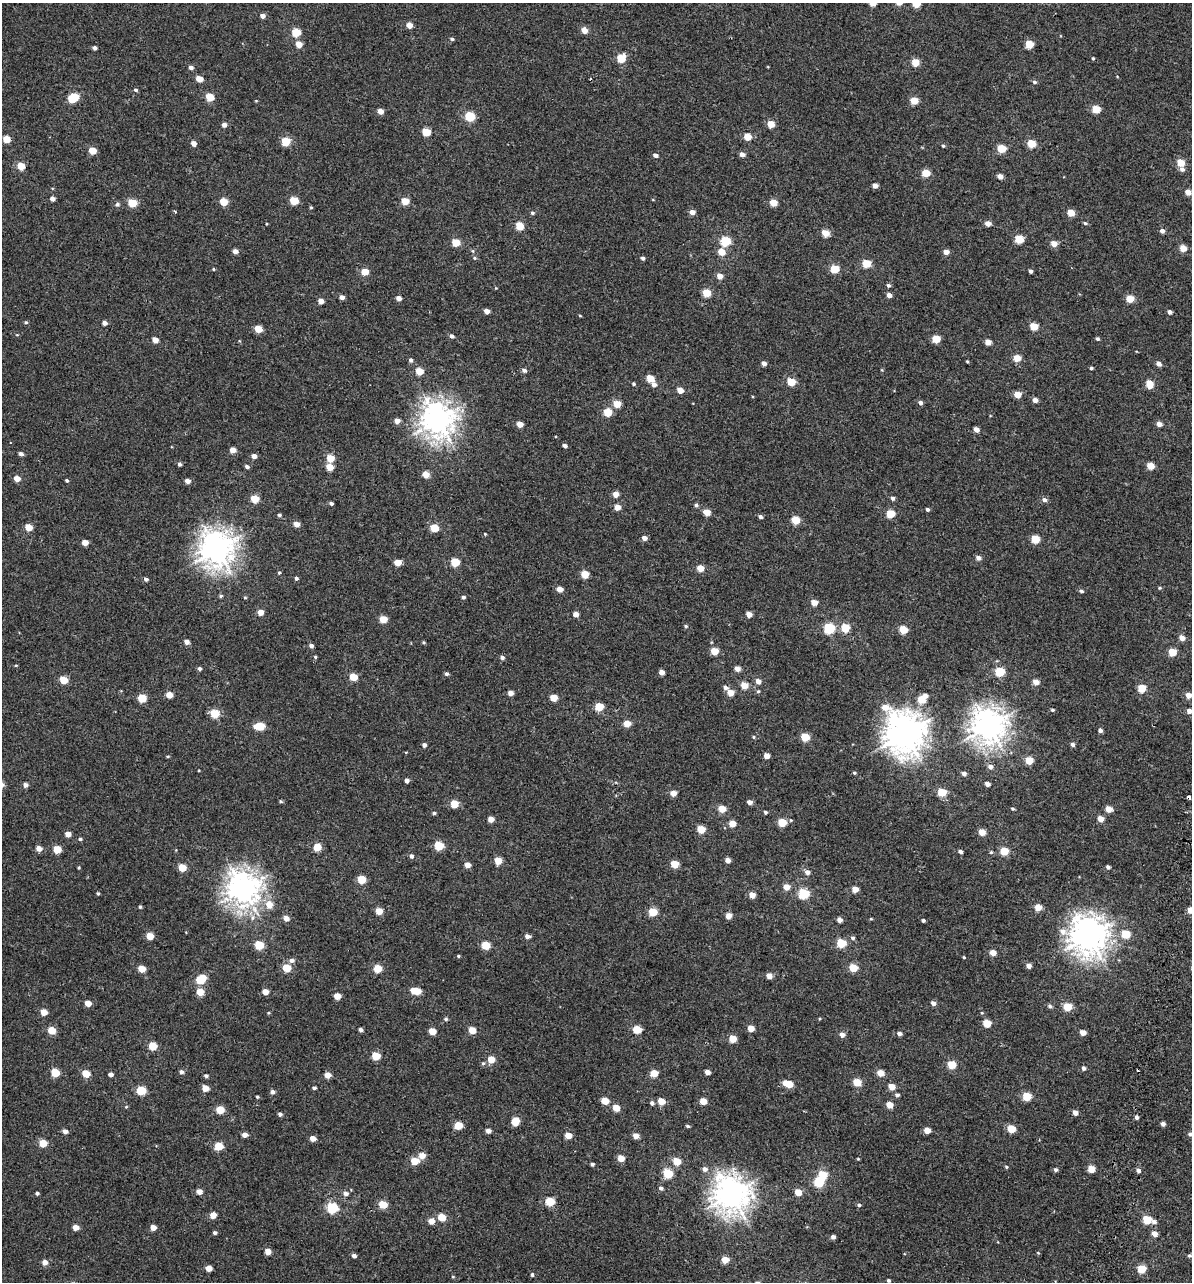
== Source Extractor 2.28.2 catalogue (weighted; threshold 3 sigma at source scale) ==
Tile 6 of 4 x 4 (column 2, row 2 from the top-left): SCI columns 1590-2779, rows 2721-4000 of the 5614 x 5431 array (HDU 1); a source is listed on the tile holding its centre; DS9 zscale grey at full resolution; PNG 1194 x 1284 px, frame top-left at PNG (2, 3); no overlay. Shown black and unused: <1% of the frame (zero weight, under 2 of 3 exposures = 11% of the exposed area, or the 3 px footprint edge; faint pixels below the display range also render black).
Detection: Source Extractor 2.28.2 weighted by HDU 2 'WHT'; one run over the whole footprint, this tile lists its part. Background -4.53e-05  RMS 0.0051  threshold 0.0228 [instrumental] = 3 sigma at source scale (4.5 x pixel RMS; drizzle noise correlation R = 1.50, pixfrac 1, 0.0396/0.0396 arcsec/px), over >= 5 px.
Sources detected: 422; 3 inside a brighter object's white glare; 2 cosmic-ray / hot-pixel residue — not listed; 1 inside a brighter listed object's ellipse — not listed separately; the other 416 listed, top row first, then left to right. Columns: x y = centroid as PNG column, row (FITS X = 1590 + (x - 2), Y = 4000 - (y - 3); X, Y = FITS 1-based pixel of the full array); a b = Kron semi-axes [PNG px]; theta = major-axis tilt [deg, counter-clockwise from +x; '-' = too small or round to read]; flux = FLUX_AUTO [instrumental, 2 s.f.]
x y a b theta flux
873 3 5 4 - 4.4
916 3 5 5 - 11
263 16 5 4 - 2.4
409 25 5 4 - 4.4
584 30 5 5 - 5.1
296 32 5 5 - 14
452 39 5 4 - 0.83
299 44 5 5 - 5.2
1029 44 5 5 - 11
95 48 4 4 - 1.3
621 58 6 5 - 14
1093 58 4 3 - 0.53
915 62 5 5 - 9.9
191 67 4 4 - 1.9
1117 76 4 3 - 0.3
199 79 5 4 - 5.6
1034 82 5 5 - 0.95
135 90 4 4 - 0.94
75 97 5 5 - 12
210 97 5 5 - 11
914 101 5 5 - 9.9
1096 109 5 5 - 12
380 111 4 4 - 3.9
470 116 5 5 - 24
771 124 5 4 - 8.5
224 125 4 4 - 2.4
426 132 5 5 - 14
748 137 5 5 - 8.1
6 139 5 4 - 8.6
286 141 5 5 - 15
194 143 5 4 - 2.9
1031 143 5 5 - 13
943 146 4 4 - 0.59
1001 149 5 5 - 14
92 151 5 4 - 8.3
742 154 5 5 - 2.3
655 155 4 4 - 1.9
1181 163 5 4 - 9.2
21 166 5 5 - 9
1182 169 6 6 - 1.6
926 173 5 4 - 11
1000 176 4 4 - 3.3
875 186 4 4 - 2.6
1188 192 5 4 - 4.1
52 199 4 4 - 2.6
294 201 5 5 - 13
405 201 5 4 - 8.6
224 202 5 5 - 11
132 203 5 5 - 14
774 203 5 4 - 7.9
117 204 6 5 - 1.1
311 208 5 3 - 0.43
692 212 5 4 - 3.6
532 213 5 4 - 0.82
1071 213 5 4 - 8.2
988 223 5 4 - 3.3
1085 223 5 4 - 0.69
266 224 4 2 - 0.33
520 226 5 5 - 12
1162 231 4 4 - 1.9
825 233 5 4 - 8.4
1019 239 5 5 - 14
725 241 5 5 - 24
456 242 5 5 - 11
1054 244 5 4 - 5.2
1183 248 5 4 - 7.6
235 251 4 4 - 2.7
721 252 5 4 - 8.1
946 252 4 4 - 3.1
474 258 6 4 -22 0.7
643 258 4 4 - 1.2
866 263 5 5 - 15
213 269 4 3 - 0.52
834 269 5 5 - 15
1030 271 4 3 - 1.2
365 272 5 5 - 7.1
720 276 5 4 - 4.3
888 285 5 4 - 1
707 293 5 5 - 13
889 295 4 4 - 2.6
342 297 4 4 - 2.2
398 298 4 4 - 3
1130 299 5 4 - 9.1
321 301 5 4 - 3
487 311 4 4 - 3.3
1170 312 4 4 - 1.9
580 315 4 3 - 0.42
26 322 5 4 - 0.68
104 323 4 4 - 2.3
1034 326 5 5 - 10
258 329 5 4 - 8.8
452 336 5 4 - 1.5
936 339 5 5 - 11
1097 339 4 4 - 0.86
155 340 4 4 - 4.5
988 342 4 4 - 4.6
1017 358 5 5 - 7.8
411 360 5 5 - 1.2
967 361 3 3 - 0.47
764 363 4 4 - 2.2
1159 364 5 4 - 2.9
1091 368 4 3 - 0.69
524 370 5 4 - 1.7
419 371 5 5 - 9.5
650 378 5 4 - 9.6
791 382 5 4 - 13
634 384 4 4 - 0.71
654 384 5 5 - 2.2
1150 384 6 5 - 9.3
680 390 5 4 - 5.5
1017 395 5 4 - 7.1
1035 400 5 4 - 2.5
920 403 5 4 - 1.5
617 404 5 4 - 9.2
608 412 5 5 - 12
438 420 11 11 - 460
397 421 5 4 - 3
520 424 5 4 - 4.8
1159 424 4 4 - 3
976 429 4 4 - 2.9
565 446 4 3 - 1.6
233 450 4 4 - 4.1
21 454 5 4 - 1.6
254 456 4 4 - 2.7
330 458 5 5 - 8.7
179 464 4 4 - 1.2
1150 466 5 4 - 7.9
247 467 5 4 - 1.2
330 467 5 4 - 7.7
426 475 5 4 - 6.4
17 478 5 4 - 4.4
67 481 4 3 - 0.72
187 481 5 4 - 3
616 494 4 4 - 4.5
892 498 5 4 - 1.3
255 499 5 5 - 12
1044 500 6 5 - 1.8
331 503 4 4 - 0.95
696 505 5 4 - 1
617 507 4 4 - 5.3
927 509 4 4 - 0.96
707 512 5 4 - 6.4
890 514 5 5 - 14
279 515 5 4 - 0.73
760 517 5 4 - 1.2
795 520 5 5 - 13
296 524 5 4 - 3.8
29 527 5 4 - 7.9
434 528 5 5 - 12
485 534 3 3 - 0.38
644 538 4 4 - 2.9
1035 539 5 5 - 13
85 542 5 4 - 4.7
217 549 12 11 - 500
978 558 5 4 - 2.5
455 562 5 5 - 12
398 563 5 4 - 6.5
700 568 5 4 - 7.4
279 573 4 4 - 0.62
585 574 5 5 - 11
296 578 4 4 - 0.9
146 579 4 4 - 1.2
1160 588 5 4 - 0.58
560 589 5 4 - 4.5
1081 591 5 4 - 1
221 596 4 4 - 0.71
245 597 5 3 - 0.43
463 597 4 4 - 1
814 602 5 4 - 5.1
261 612 4 4 - 4.8
576 614 4 4 - 3.8
749 614 4 4 - 4
383 619 5 4 - 9.8
686 626 5 4 - 0.69
829 628 6 5 - 31
845 628 5 5 - 14
903 630 5 5 - 14
1182 638 5 4 - 3.9
187 642 5 4 - 2.6
424 642 5 3 - 0.52
311 646 4 4 - 1.7
714 651 5 5 - 10
1172 652 5 5 - 12
315 657 4 4 - 0.6
502 657 5 4 - 1.4
16 665 5 3 - 0.4
199 669 5 4 - 1.2
737 669 5 5 - 3.1
662 672 4 4 - 3.2
1000 672 5 5 - 21
447 674 5 4 - 1.1
353 677 5 4 - 11
63 680 5 4 - 11
758 681 5 4 - 3.2
1036 682 5 4 - 4.8
744 685 5 5 - 7.6
725 687 6 5 - 1.5
1142 688 5 5 - 12
758 691 5 4 - 0.64
510 693 4 4 - 3.1
730 693 5 5 - 5.5
169 695 5 4 - 5.7
925 695 5 4 - 1.6
1188 695 4 4 - 4.2
142 698 5 5 - 13
554 698 5 4 - 7.9
921 699 5 5 - 11
599 707 5 5 - 15
1052 710 5 4 - 0.68
1189 711 4 4 - 2.8
215 714 5 5 - 14
627 724 5 4 - 7.3
260 726 7 5 0 16
988 726 11 11 - 480
1100 731 4 4 - 1.6
905 733 17 13 -64 680
754 737 5 4 - 0.55
805 737 5 5 - 13
424 745 4 4 - 1.6
1073 745 5 4 - 1.5
406 752 4 3 - 0.36
168 756 5 3 - 0.49
767 756 4 4 - 4.1
1029 760 5 5 - 9.9
990 767 5 5 - 2.2
854 773 4 3 - 0.6
964 774 5 4 - 1.8
407 780 4 4 - 2
987 784 4 4 - 2.7
25 785 5 4 - 2
942 792 5 5 - 14
673 793 4 4 - 4.8
281 801 5 4 - 0.65
750 802 4 4 - 2.4
454 804 5 5 - 11
722 809 5 4 - 8.7
1013 809 4 4 - 0.68
1109 809 5 4 - 5.5
765 812 4 4 - 0.71
434 813 5 3 - 0.76
491 819 4 4 - 4.6
1100 819 5 4 - 4.7
782 822 5 5 - 14
732 823 5 4 - 6.7
701 829 5 5 - 11
982 832 5 4 - 6.6
68 834 4 4 - 3.8
80 839 4 4 - 0.67
439 846 5 5 - 18
317 847 5 5 - 9.6
39 848 5 4 - 3.3
57 849 5 5 - 10
1004 851 5 5 - 14
961 852 4 4 - 1.5
991 852 4 3 - 0.49
411 856 5 4 - 1.2
728 860 4 4 - 3.3
498 861 5 4 - 9.8
675 864 5 5 - 11
467 865 4 4 - 4.1
1108 867 4 4 - 1.3
79 868 5 3 - 0.44
182 868 5 5 - 11
807 872 5 5 - 2.5
361 879 5 5 - 14
786 887 5 5 - 5
243 889 11 10 - 460
855 889 5 4 - 5.4
98 893 4 3 - 0.64
804 894 5 5 - 34
752 895 5 4 - 5.2
269 905 8 7 - 5.3
140 907 4 3 - 0.66
1038 907 5 4 - 7.1
1190 910 5 5 - 4.7
379 911 5 4 - 7.8
653 912 5 5 - 15
728 916 4 4 - 4.5
286 918 5 4 - 3.7
871 919 5 3 - 0.4
839 920 4 4 - 2.7
923 920 4 3 - 0.84
1126 934 5 5 - 15
150 936 5 5 - 8.5
527 936 5 5 - 1.9
1088 936 13 11 -4 530
853 938 5 5 - 0.98
841 943 5 5 - 16
259 945 5 5 - 16
486 945 5 5 - 15
993 952 5 4 - 4.8
458 956 4 3 - 0.56
964 957 4 3 - 0.47
292 960 6 5 - 1.7
1029 966 4 4 - 2.6
287 968 5 5 - 13
378 968 5 5 - 12
853 968 5 5 - 11
142 969 5 4 - 9.1
769 976 4 4 - 4.9
201 979 7 5 44 18
418 991 5 5 - 6.6
200 992 5 5 - 7.8
265 992 5 4 - 4.7
337 996 5 4 - 6.9
88 1003 5 4 - 5.3
933 1003 5 4 - 2
1050 1006 5 4 - 1.1
1067 1007 5 5 - 14
44 1012 5 4 - 6
446 1019 5 5 - 0.76
987 1023 5 5 - 12
751 1028 5 4 - 5.4
637 1029 5 5 - 14
52 1030 5 5 - 10
361 1030 4 4 - 1.4
472 1030 5 4 - 8.9
432 1031 5 4 - 8.5
1083 1032 5 4 - 3.9
899 1034 5 4 - 1.6
842 1035 5 4 - 2.8
733 1039 5 5 - 9.4
153 1046 5 5 - 14
376 1056 5 5 - 12
491 1059 5 4 - 8.7
483 1063 6 5 - 0.8
952 1065 5 5 - 14
1084 1068 4 4 - 1.4
181 1072 5 5 - 1.4
707 1072 4 4 - 3.3
55 1073 5 5 - 15
654 1073 5 5 - 9.2
880 1073 5 5 - 6
86 1074 5 5 - 9
111 1074 4 4 - 2.5
328 1075 5 4 - 5.1
206 1076 5 4 - 1
857 1082 5 5 - 11
788 1084 8 4 -16 11
892 1087 5 4 - 6.2
205 1088 5 4 - 5.5
314 1088 4 4 - 0.99
141 1090 5 5 - 20
272 1092 5 5 - 1.5
897 1095 5 4 - 1.3
257 1097 4 3 - 0.58
1027 1097 5 5 - 14
605 1101 5 4 - 8.2
661 1101 5 4 - 8.2
703 1101 5 4 - 6.7
652 1103 5 4 - 1.5
889 1105 5 4 - 7.3
126 1107 4 3 - 0.42
616 1108 5 4 - 7.9
220 1110 5 5 - 10
1075 1113 4 4 - 3.8
280 1114 5 4 - 1.2
1136 1117 4 3 - 1.4
515 1121 6 5 - 12
1163 1124 5 4 - 1.5
458 1125 5 5 - 13
688 1126 4 3 - 0.77
1011 1129 5 5 - 12
927 1130 5 4 - 5.4
65 1131 5 4 - 2.3
488 1131 4 4 - 2.6
1190 1134 5 4 - 1.1
245 1135 4 4 - 2.9
568 1135 5 4 - 6.6
636 1136 4 4 - 4.9
313 1138 4 4 - 4.1
43 1143 5 5 - 11
219 1146 5 5 - 15
422 1155 5 5 - 5.5
621 1158 5 4 - 7.4
858 1159 4 3 - 0.41
415 1161 5 5 - 11
677 1161 5 4 - 11
592 1164 4 3 - 0.99
1006 1167 4 3 - 0.6
705 1169 6 5 - 2.1
1091 1169 5 4 - 9.9
1056 1170 5 5 - 1.1
1138 1170 5 4 - 1.4
668 1173 5 5 - 21
819 1182 5 5 - 25
661 1188 5 4 - 1.2
199 1192 5 4 - 4
798 1192 5 4 - 7.7
37 1193 4 3 - 0.93
346 1193 6 5 - 2.1
731 1194 12 12 - 490
550 1201 5 5 - 18
383 1204 5 5 - 12
859 1205 5 4 - 0.85
332 1208 5 5 - 38
213 1215 5 4 - 5.4
442 1217 5 5 - 9.9
1147 1220 5 5 - 15
431 1221 5 5 - 5
1154 1222 6 5 - 1.6
75 1227 4 4 - 4.5
153 1227 4 4 - 3.8
215 1233 4 4 - 1
1154 1234 5 4 - 3.9
833 1237 4 4 - 1.9
268 1251 5 4 - 4.9
1038 1253 5 3 - 0.37
354 1256 5 4 - 1.4
1189 1256 5 5 - 0.84
725 1260 5 4 - 8.5
45 1262 5 5 - 3.3
209 1268 5 4 - 5.7
1142 1269 5 5 - 14
532 1275 4 3 - 0.86
888 1280 4 3 - 0.77
Isophote crosses this tile's border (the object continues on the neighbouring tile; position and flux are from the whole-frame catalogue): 5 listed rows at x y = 873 3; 916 3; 1189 711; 1190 910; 1190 1134